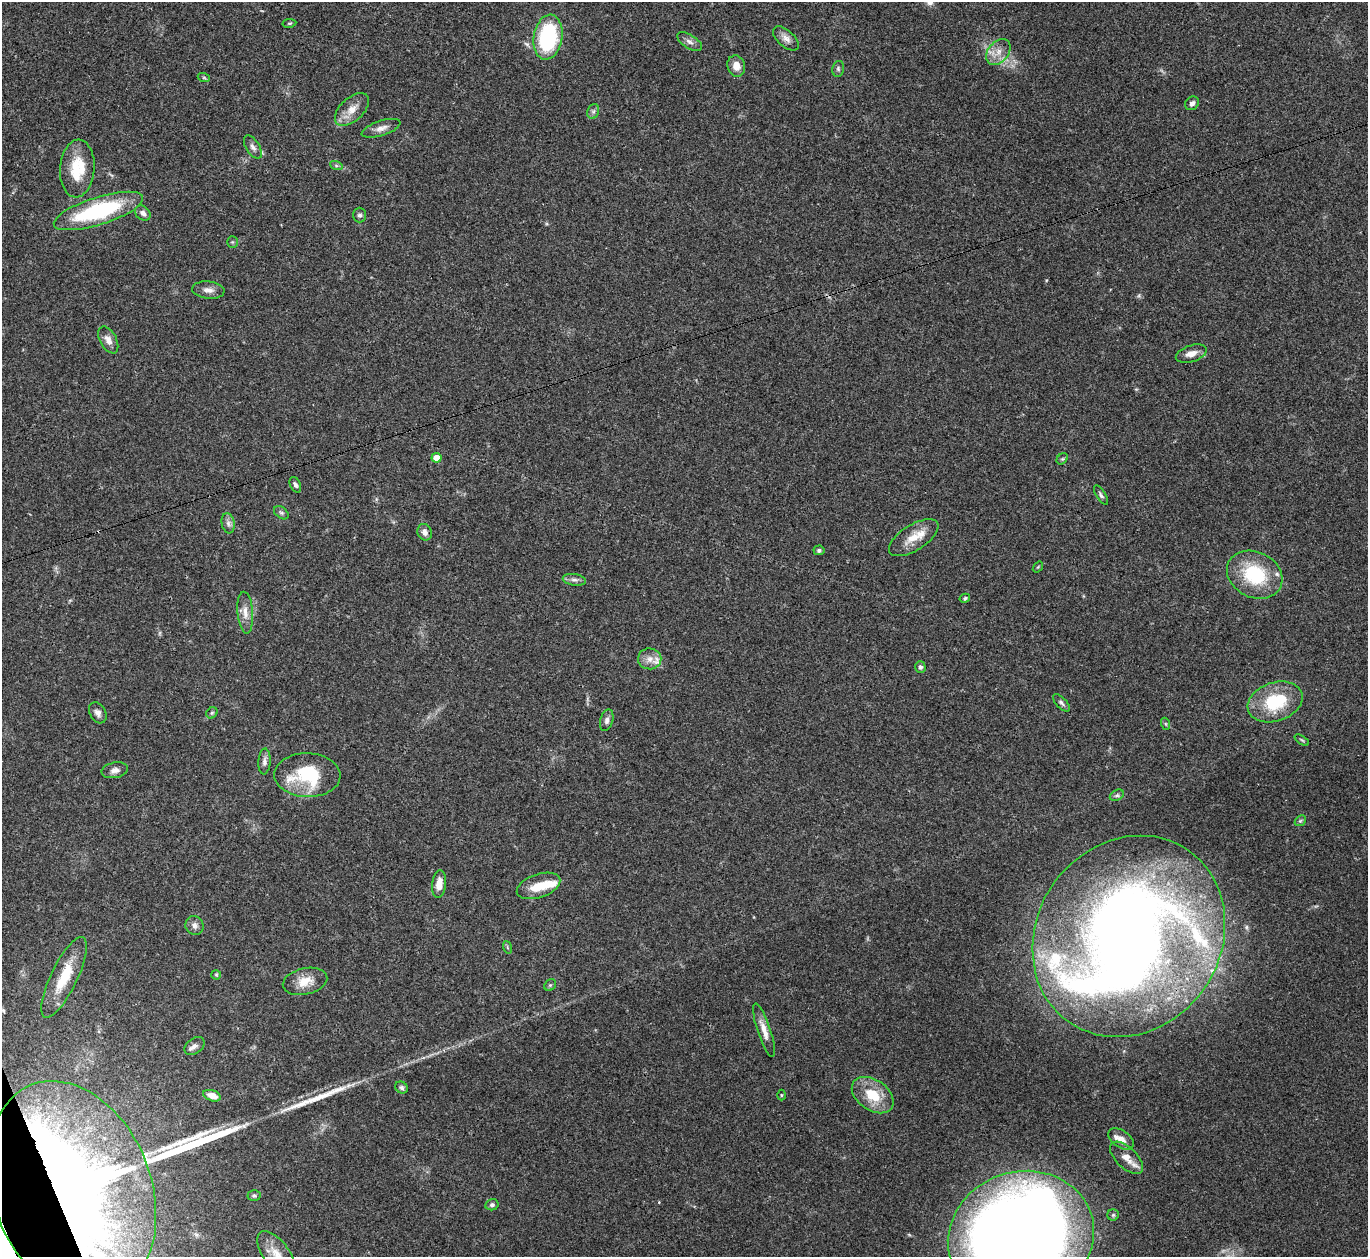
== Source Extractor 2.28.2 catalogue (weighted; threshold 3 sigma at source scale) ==
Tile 7 of 4 x 4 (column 3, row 2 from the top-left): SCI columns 2731-4096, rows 2661-3915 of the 5463 x 5449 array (HDU 1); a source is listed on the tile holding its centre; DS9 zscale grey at full resolution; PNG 1370 x 1259 px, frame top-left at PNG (2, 2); each listed source drawn as its Kron ellipse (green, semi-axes under 4 px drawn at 4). Shown black and unused: <1% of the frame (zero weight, under 3 of 4 exposures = <1% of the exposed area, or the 3 px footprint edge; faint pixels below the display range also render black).
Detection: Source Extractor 2.28.2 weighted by HDU 2 'WHT'; one run over the whole footprint, this tile lists its part. Background 0.122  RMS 0.0047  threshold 0.0211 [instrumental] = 3 sigma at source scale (4.5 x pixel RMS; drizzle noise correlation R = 1.50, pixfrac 1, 0.05/0.05 arcsec/px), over >= 5 px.
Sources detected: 86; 1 too faint to see at this stretch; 3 inside a brighter object's white glare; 1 cosmic-ray / hot-pixel residue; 3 long thin detections or spike segments (spike, bleed or trail) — neither listed nor drawn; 5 inside a brighter listed object's ellipse — not listed separately; the other 73 listed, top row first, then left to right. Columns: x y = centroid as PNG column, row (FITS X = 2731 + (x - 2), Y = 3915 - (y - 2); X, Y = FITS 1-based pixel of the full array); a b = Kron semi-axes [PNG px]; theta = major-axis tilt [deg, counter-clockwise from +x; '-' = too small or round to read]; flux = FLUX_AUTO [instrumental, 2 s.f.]
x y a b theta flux
289 23 7 3 9 0.56
548 37 23 14 81 46
786 38 16 8 -41 2.9
690 42 14 6 -32 2.3
998 52 14 10 51 4.9
736 66 11 8 -74 4.5
838 69 8 6 78 1.1
204 78 6 4 -19 0.61
1192 103 7 6 - 1.7
352 109 20 11 43 6.3
593 111 7 5 69 1.2
381 128 20 7 18 3.4
253 147 13 6 -58 2.2
336 165 6 4 -19 0.82
77 168 29 17 86 17
98 211 47 13 17 50
143 213 8 6 -39 2.1
360 215 7 6 - 1.2
232 242 5 5 - 0.68
208 290 16 8 -6 3.2
108 340 14 8 -61 3.1
1191 354 16 8 18 4.1
436 458 5 4 - 7.5
1062 459 6 5 - 0.73
295 485 8 5 -67 1.1
1101 495 11 4 -58 1.1
281 513 8 5 -38 1
228 523 10 6 -80 1.9
425 532 8 7 - 2.5
914 538 28 12 32 8.2
819 550 5 5 - 1.1
1038 567 6 3 53 0.46
1255 575 29 22 -26 29
574 580 12 5 -9 1.8
965 598 5 4 - 0.71
245 613 21 7 -85 4.4
650 659 11 10 - 4
920 667 6 5 - 1.3
1275 702 28 19 19 25
1061 703 11 5 -46 1.3
98 713 11 8 -61 2.2
212 713 6 5 - 0.74
607 720 11 6 73 1.8
1166 724 6 4 -71 0.65
1302 740 8 3 -33 0.62
264 761 13 6 86 1.8
115 770 13 7 10 2.5
307 775 33 22 -2 30
1117 795 7 5 28 0.98
1300 821 6 4 43 0.79
439 884 14 7 83 5.1
538 886 22 11 18 9.9
194 925 9 9 - 2.2
1129 936 105 92 55 620
507 947 6 4 -71 0.61
216 975 5 5 - 0.58
64 977 44 13 64 15
305 981 22 13 13 7.5
550 985 6 5 - 0.75
764 1030 28 6 -71 5.1
194 1046 11 7 37 2.2
401 1087 7 5 -30 1.2
781 1095 5 3 - 0.45
873 1095 23 15 -35 14
212 1096 9 5 -19 4.4
1121 1139 14 8 -34 3.6
1127 1158 20 10 -44 5.9
72 1190 112 79 -69 1400
254 1195 6 5 - 0.97
492 1205 7 5 14 1.3
1113 1215 6 5 - 0.84
1021 1237 74 65 19 1000
277 1255 27 13 -54 7.5
Overlapping masked pixels (flux is a lower limit): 2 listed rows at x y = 1129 936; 72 1190
Isophote crosses this tile's border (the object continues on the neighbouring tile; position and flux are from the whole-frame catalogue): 3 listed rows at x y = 72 1190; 1021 1237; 277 1255